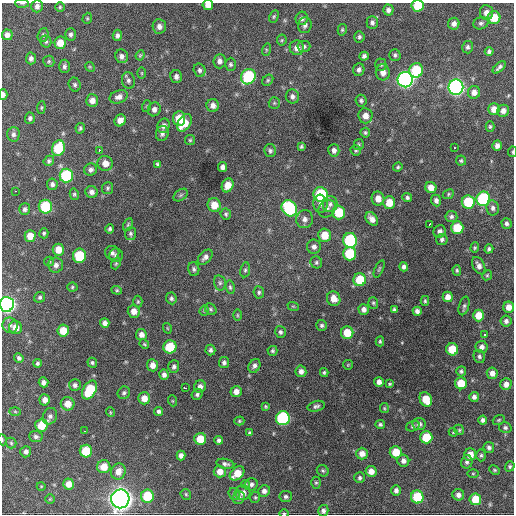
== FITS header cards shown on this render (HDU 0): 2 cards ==
NAXIS1  =                  512 / Axis length
NAXIS2  =                  512 / Axis length

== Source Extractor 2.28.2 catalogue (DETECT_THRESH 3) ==
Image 512 x 512 px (HDU 0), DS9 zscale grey, 1 PNG px = 1 image px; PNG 516 x 516 px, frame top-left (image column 1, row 512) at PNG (2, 3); each listed source drawn as its Kron ellipse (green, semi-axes under 4 px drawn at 4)
Background 1110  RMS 35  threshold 105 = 3 sigma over >= 5 px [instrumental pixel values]
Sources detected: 301; all 301 listed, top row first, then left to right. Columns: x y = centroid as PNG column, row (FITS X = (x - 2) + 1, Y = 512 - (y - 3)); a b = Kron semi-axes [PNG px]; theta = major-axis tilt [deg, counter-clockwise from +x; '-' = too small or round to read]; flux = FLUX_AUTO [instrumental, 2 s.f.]
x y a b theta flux
22 3 7 3 -4 2.9e+03
208 5 5 5 - 2.0e+04
37 6 6 5 - 9.5e+03
418 6 6 6 - 7.3e+04
60 7 5 5 - 3.0e+03
388 10 5 5 - 8.1e+03
486 13 7 6 - 1.3e+04
274 16 6 4 63 3.1e+03
87 18 6 4 71 2.9e+03
302 18 7 6 - 7.3e+03
494 18 6 6 - 4.5e+04
372 23 6 5 - 6.4e+03
481 23 7 6 - 5.6e+03
454 24 6 5 - 1.0e+04
305 25 8 6 80 7.4e+03
159 26 7 6 - 1.1e+04
342 30 6 4 76 3.2e+03
70 34 6 5 - 5.9e+03
7 35 5 5 - 1.1e+04
43 35 7 5 70 4.9e+03
117 35 6 4 86 7.1e+03
359 37 5 5 - 5.0e+03
282 40 5 5 - 3.1e+03
46 41 6 5 - 4.3e+03
60 43 6 6 - 3.0e+04
304 46 6 5 - 5.1e+03
467 47 6 5 - 5.6e+03
297 48 7 7 - 1.5e+04
266 50 6 4 73 3.0e+03
489 52 4 4 - 5.3e+03
140 55 5 4 - 3.0e+03
395 55 6 5 - 5.0e+03
122 56 7 6 - 1.0e+04
364 56 4 4 - 6.6e+03
31 58 6 5 - 7.9e+03
49 61 5 5 - 3.7e+03
220 61 7 6 - 1.0e+04
230 64 6 5 - 4.5e+03
381 65 6 5 - 4.3e+03
64 66 6 5 - 6.0e+03
90 67 5 4 - 2.2e+03
499 67 8 4 42 6.0e+03
200 70 7 6 - 6.4e+03
359 70 6 5 - 6.7e+03
416 70 7 6 - 1.2e+05
383 72 8 7 - 1.6e+04
142 73 5 3 - 2.4e+03
176 77 6 6 - 9.2e+03
248 77 8 7 - 1.8e+05
268 80 6 4 46 3.7e+03
405 80 7 7 - 8.1e+05
128 81 8 6 -78 6.7e+03
75 85 7 6 - 5.3e+03
456 87 7 7 - 7.7e+05
474 92 6 6 - 1.4e+04
3 95 5 4 - 8.8e+03
292 96 7 6 - 7.9e+03
119 97 9 6 19 1.1e+04
92 100 6 6 - 1.6e+04
361 101 6 5 - 4.7e+03
274 103 6 5 - 3.7e+03
213 105 6 6 - 1.2e+04
147 106 6 4 72 2.6e+03
41 108 6 4 85 3.0e+03
154 109 7 6 - 9.7e+03
494 109 6 5 - 2.0e+04
503 111 6 5 - 1.2e+04
365 116 7 7 - 1.9e+04
30 118 5 5 - 6.0e+03
179 119 7 6 - 5.2e+04
120 120 6 5 - 2.0e+04
185 123 9 6 57 3.9e+04
164 126 7 6 - 1.1e+04
490 126 5 4 - 3.5e+03
80 128 5 4 - 4.2e+03
365 133 5 4 - 3.7e+03
13 134 7 6 - 7.6e+03
162 134 7 6 - 7.1e+03
190 140 5 5 - 3.3e+03
359 145 5 5 - 3.7e+03
301 146 4 3 - 3.6e+03
497 146 5 5 - 9.6e+03
455 147 3 2 - 3.3e+03
58 148 8 6 70 1.1e+05
99 150 3 2 - 1.1e+04
334 150 6 5 - 9.7e+03
356 150 5 5 - 3.6e+03
270 151 6 6 - 5.3e+03
513 152 5 3 - 2.5e+03
49 161 5 5 - 5.2e+03
461 161 5 5 - 3.9e+03
105 163 8 7 - 1.8e+04
158 164 4 4 - 4.0e+03
223 167 5 4 - 9.3e+03
398 167 4 4 - 3.7e+03
91 170 6 6 - 8.2e+03
66 175 7 7 - 1.6e+05
52 184 6 5 - 6.8e+03
228 185 7 5 62 2.9e+04
431 187 6 5 - 1.7e+04
108 188 6 5 - 4.2e+03
15 191 3 2 - 2.3e+03
92 192 6 6 - 1.0e+04
74 194 6 4 -77 3.8e+03
321 194 7 7 - 1.6e+05
448 194 6 4 25 3.3e+03
181 195 8 5 36 4.8e+03
378 198 7 6 - 1.9e+04
407 198 5 4 - 5.3e+03
483 199 7 7 - 2.3e+05
436 200 6 5 - 7.9e+03
468 202 7 6 - 9.6e+04
389 203 6 6 - 3.7e+04
320 204 9 7 -85 1.1e+04
330 204 8 7 - 9.0e+03
214 205 7 6 - 3.3e+04
45 207 7 6 - 1.3e+05
289 208 8 7 - 2.3e+05
493 208 7 6 - 7.5e+03
25 209 6 5 - 6.4e+03
327 209 9 7 47 9.6e+03
339 212 7 6 - 6.3e+04
226 214 6 5 - 4.1e+03
451 217 6 5 - 5.9e+03
305 219 9 8 - 1.2e+04
372 219 7 5 -51 1.4e+04
507 223 5 5 - 5.5e+03
429 224 4 2 - 3.7e+03
128 225 7 4 64 3.6e+03
457 228 6 6 - 6.4e+04
110 229 4 4 - 4.5e+03
440 231 6 6 - 8.3e+03
44 233 5 4 - 4.0e+03
130 234 6 5 - 5.0e+03
325 235 7 6 - 4.2e+04
30 236 6 5 - 2.9e+04
442 239 5 5 - 5.7e+03
350 240 7 7 - 2.4e+05
314 247 7 7 - 9.5e+03
475 248 5 4 - 2.9e+03
489 249 4 4 - 4.6e+03
58 250 6 6 - 2.9e+04
112 253 7 7 - 6.8e+03
350 254 7 6 - 9.6e+04
116 255 7 7 - 6.3e+03
79 256 7 6 - 9.9e+04
205 257 9 5 47 9.5e+03
49 261 5 4 - 3.1e+03
316 262 6 5 - 4.4e+03
116 264 6 4 69 3.3e+03
56 265 7 7 - 1.0e+04
479 266 9 6 -63 1.1e+04
404 267 4 4 - 7.1e+03
194 269 7 5 -75 5.4e+03
379 269 9 3 66 3.5e+03
245 270 7 5 81 4.7e+03
457 270 5 4 - 3.5e+03
487 275 5 4 - 3.1e+03
360 280 6 6 - 7.0e+04
220 283 8 6 -76 5.7e+03
72 287 5 4 - 3.1e+03
230 287 7 4 -80 4.2e+03
117 290 5 4 - 3.1e+03
259 292 6 5 - 4.4e+03
40 297 6 5 - 4.7e+03
448 297 5 5 - 1.6e+04
171 298 6 5 - 5.0e+03
334 299 7 6 - 2.0e+04
425 301 5 4 - 3.4e+03
138 302 6 4 89 3.3e+03
373 303 6 5 - 3.9e+03
7 304 7 7 - 8.7e+05
293 306 6 3 -18 2.5e+03
464 306 9 5 74 5.3e+03
509 307 5 5 - 2.0e+04
211 309 6 5 - 4.0e+03
364 309 5 5 - 1.0e+04
394 309 4 3 - 3.8e+03
204 310 5 4 - 3.1e+03
134 311 6 6 - 1.7e+04
417 311 4 4 - 8.0e+03
237 315 6 4 -90 3.1e+03
478 315 6 5 - 3.4e+04
506 321 6 5 - 7.4e+03
105 323 5 4 - 9.8e+03
10 325 8 7 - 8.4e+03
322 325 5 5 - 5.3e+03
16 328 6 6 - 2.0e+04
167 328 5 3 - 2.2e+03
63 331 6 6 - 4.0e+04
280 332 6 5 - 5.7e+03
347 333 6 6 - 4.5e+04
485 334 3 2 - 3.4e+03
141 335 6 5 - 1.2e+04
380 341 5 4 - 3.6e+03
144 344 5 4 - 2.8e+03
170 347 6 6 - 7.9e+04
482 347 6 6 - 9.9e+03
452 349 6 6 - 5.7e+04
210 350 5 5 - 5.7e+03
272 351 5 5 - 3.8e+03
479 356 7 5 -68 5.3e+03
19 358 5 4 - 5.5e+03
37 363 4 4 - 4.5e+03
92 363 5 4 - 4.5e+03
224 363 5 5 - 6.0e+03
152 365 6 5 - 1.6e+04
348 365 5 4 - 2.4e+03
174 366 6 5 - 6.1e+03
254 366 7 5 62 8.0e+03
301 371 6 5 - 1.0e+04
461 371 5 5 - 5.0e+03
324 372 4 3 - 3.5e+03
492 373 6 5 - 1.2e+04
164 375 5 5 - 8.9e+03
44 382 5 4 - 9.4e+03
379 382 5 5 - 1.1e+04
461 383 6 6 - 4.9e+04
390 384 4 3 - 2.8e+03
506 384 6 5 - 1.3e+04
75 385 6 6 - 7.3e+03
200 387 6 6 - 1.1e+04
185 388 4 2 - 5.4e+03
89 390 10 6 61 1.0e+05
236 391 5 5 - 1.4e+04
124 393 6 6 - 4.9e+03
197 394 6 5 - 5.6e+03
474 397 5 5 - 8.4e+03
144 398 6 6 - 2.4e+04
426 399 8 6 -63 4.4e+04
45 400 5 5 - 1.3e+04
173 401 5 3 - 2.3e+03
68 404 7 6 - 2.7e+04
266 406 4 4 - 3.1e+03
316 406 9 5 15 6.2e+03
384 408 5 4 - 2.8e+03
15 411 6 4 -2 2.5e+03
159 411 4 4 - 4.9e+03
110 412 5 3 - 2.1e+03
50 416 8 7 - 8.0e+03
283 418 7 7 - 3.2e+05
483 420 4 4 - 6.7e+03
499 420 6 4 22 3.4e+03
239 421 5 4 - 3.2e+03
380 424 4 4 - 4.6e+03
419 424 6 6 - 1.0e+04
41 425 6 6 - 4.4e+04
413 426 7 5 20 4.5e+03
505 428 6 5 - 4.8e+03
459 430 5 4 - 3.1e+03
84 431 3 2 - 5.1e+03
453 432 4 4 - 2.3e+03
250 433 4 4 - 4.8e+03
36 437 7 5 -5 5.9e+03
426 437 6 6 - 6.7e+04
200 439 6 6 - 4.8e+04
2 440 5 3 - 2.2e+03
219 440 4 4 - 6.1e+03
11 443 5 5 - 3.4e+03
489 447 5 5 - 6.6e+03
86 451 6 6 - 7.8e+04
26 452 6 5 - 7.3e+03
396 452 6 6 - 4.3e+04
362 454 6 6 - 1.7e+04
181 455 5 4 - 1.0e+04
470 455 6 6 - 2.7e+04
481 455 6 4 89 3.8e+03
403 461 6 6 - 9.9e+03
467 462 7 5 76 6.3e+03
225 464 9 5 -11 7.3e+03
510 466 5 4 - 4.0e+03
104 467 6 6 - 2.8e+04
495 470 5 4 - 3.1e+03
118 471 8 7 - 1.8e+04
220 471 6 6 - 2.0e+04
323 471 6 5 - 4.0e+03
371 471 5 5 - 1.8e+04
237 473 8 5 42 4.0e+04
473 473 5 3 - 2.4e+03
360 478 5 5 - 4.7e+03
316 483 6 5 - 3.5e+03
69 484 5 5 - 2.0e+04
245 484 4 3 - 2.7e+03
251 484 6 6 - 6.7e+03
41 486 4 3 - 1.6e+03
396 490 5 4 - 7.7e+03
264 491 6 5 - 9.1e+03
243 493 7 7 - 1.4e+04
186 494 6 4 -47 2.9e+03
234 494 6 5 - 5.0e+03
458 495 6 5 - 1.0e+04
147 496 6 6 - 8.3e+04
255 497 6 4 70 3.3e+03
286 497 6 5 - 5.4e+03
417 497 6 6 - 9.0e+04
239 498 6 6 - 6.9e+03
50 499 5 4 - 2.4e+03
120 499 9 9 - 2.3e+06
475 499 6 6 - 4.6e+04
323 511 6 5 - 7.7e+03
284 513 4 3 - 2.4e+03
At the frame edge (FLAGS 8, measured only in part): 8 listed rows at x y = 22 3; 208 5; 418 6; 3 95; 513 152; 7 304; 2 440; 284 513